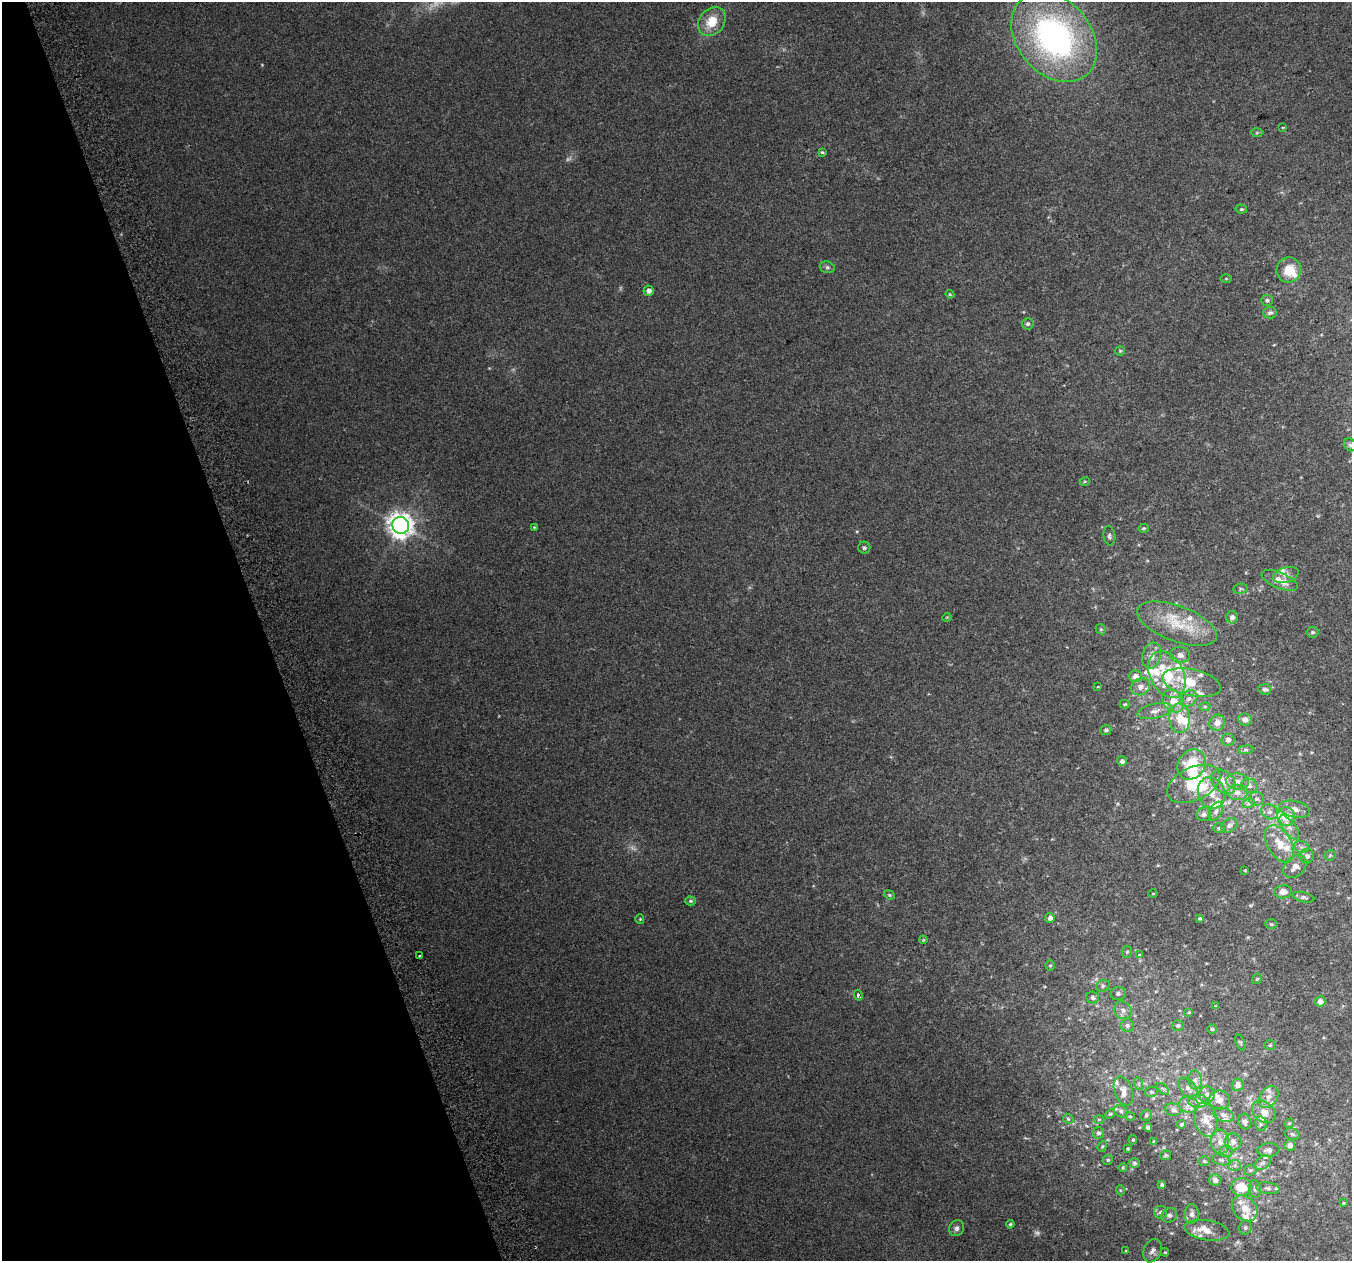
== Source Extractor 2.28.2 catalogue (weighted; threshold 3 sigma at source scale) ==
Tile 5 of 4 x 4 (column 1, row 2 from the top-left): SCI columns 44-1393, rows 2655-3913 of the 5483 x 5253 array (HDU 1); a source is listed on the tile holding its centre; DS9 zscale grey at full resolution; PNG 1354 x 1263 px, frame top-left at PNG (2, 2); each listed source drawn as its Kron ellipse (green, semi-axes under 4 px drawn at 4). Shown black and unused: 19% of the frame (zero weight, under 2 of 3 exposures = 2% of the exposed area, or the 3 px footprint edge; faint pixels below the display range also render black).
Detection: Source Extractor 2.28.2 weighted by HDU 2 'WHT'; one run over the whole footprint, this tile lists its part. Background 0.0336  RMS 0.0096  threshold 0.0434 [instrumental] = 3 sigma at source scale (4.5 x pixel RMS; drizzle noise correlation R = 1.50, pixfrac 1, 0.0396/0.0396 arcsec/px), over >= 5 px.
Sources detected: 209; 4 too faint to see at this stretch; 2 inside a brighter object's white glare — neither listed nor drawn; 37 inside a brighter listed object's ellipse — not listed separately; the other 166 listed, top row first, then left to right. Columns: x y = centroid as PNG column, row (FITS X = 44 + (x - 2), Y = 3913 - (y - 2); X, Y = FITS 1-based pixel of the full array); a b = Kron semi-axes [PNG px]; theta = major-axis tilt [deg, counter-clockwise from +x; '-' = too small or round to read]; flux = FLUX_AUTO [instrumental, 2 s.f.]
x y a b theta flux
712 22 16 12 50 20
1054 37 50 37 -50 280
1283 127 4 2 - 0.64
1257 133 6 4 1 1.2
822 152 4 3 - 1.7
1241 209 5 4 - 1.3
827 267 8 5 -15 2
1289 270 12 12 - 19
1226 279 5 4 - 0.98
649 291 5 5 - 4.5
950 294 4 4 - 0.98
1267 300 6 5 - 2.1
1270 313 7 6 - 2.7
1028 324 6 5 - 1.9
1120 351 5 4 - 1.1
1350 445 7 5 -44 1.8
1085 481 5 3 - 0.92
401 525 8 8 - 960
534 527 4 3 - 0.84
1143 528 5 4 - 1.3
1109 536 10 6 -82 2.5
864 548 6 6 - 1.8
1286 575 13 7 19 4.9
1280 580 19 8 -23 12
1240 589 7 5 10 2
947 617 4 3 - 0.81
1232 617 6 6 - 4.4
1177 624 42 17 -21 39
1101 629 5 4 - 1.3
1313 632 6 5 - 2
1180 655 10 8 -8 5.8
1151 656 13 9 73 7.1
1167 675 25 17 -63 40
1135 676 6 6 - 6.3
1192 683 30 13 -12 31
1098 687 3 2 - 0.58
1141 687 10 8 29 5.8
1265 689 6 5 - 2.8
1189 698 9 7 43 4.6
1173 701 12 10 -51 14
1125 704 5 4 - 1.2
1205 706 5 3 - 1.3
1155 711 17 7 13 6.4
1180 718 15 10 -87 15
1245 720 7 6 - 4.6
1217 723 8 7 - 6.6
1106 730 5 4 - 2
1228 740 6 6 - 3.5
1246 750 7 4 7 1.6
1122 761 5 5 - 3.3
1192 764 16 13 56 35
1224 782 14 10 -43 9.3
1238 782 11 8 -10 5.8
1194 784 28 16 25 40
1249 786 8 7 - 4.3
1238 792 10 8 0 6.6
1211 793 16 13 -70 13
1256 799 7 7 - 3
1248 804 6 4 19 1.7
1294 809 16 8 -12 7.1
1216 811 10 6 62 3.4
1270 812 9 7 -29 3.9
1204 814 7 7 - 3.7
1286 816 9 9 - 16
1229 825 9 6 35 4.1
1219 828 6 5 - 1.6
1289 828 14 6 -54 5.6
1279 844 20 12 -59 18
1301 847 7 5 -20 2.4
1330 855 5 5 - 1.5
1307 856 7 7 - 4
1295 866 13 9 45 8.7
1245 870 3 3 - 0.87
1283 892 9 6 4 6.1
1153 893 4 3 - 0.66
889 895 6 4 -22 1.4
1303 897 11 5 -14 2.7
690 901 5 4 - 1.6
1050 918 5 5 - 4.2
1200 918 4 4 - 1.4
640 919 5 4 - 1
1271 924 6 5 - 1.4
923 940 4 3 - 0.82
1127 952 6 5 - 1.6
1140 955 4 3 - 2.4
420 956 3 3 - 2.3
1050 965 5 4 - 1.2
1257 979 6 4 44 1.2
1103 986 7 5 22 2.3
1118 993 8 6 5 3.3
858 995 5 3 - 3.6
1093 998 6 5 - 3.2
1320 1001 5 5 - 8.4
1216 1006 4 3 - 0.91
1123 1010 9 8 - 5
1189 1012 3 3 - 0.9
1178 1025 6 5 - 2.2
1127 1026 6 6 - 2.9
1212 1029 4 4 - 1.3
1240 1042 8 4 -68 1.5
1270 1045 5 5 - 1.3
1195 1080 9 6 -88 3.6
1139 1084 6 4 -71 1.5
1238 1085 6 6 - 4.8
1188 1088 12 7 -51 4.5
1163 1089 7 4 -45 1.4
1124 1091 15 9 -70 6.3
1151 1092 6 5 - 1.7
1207 1094 8 8 - 3.6
1269 1097 12 8 54 6.5
1219 1100 10 9 - 7.2
1198 1101 10 6 1 3.8
1189 1104 9 8 - 5.1
1173 1110 8 6 -13 3.4
1121 1111 7 5 -34 2.7
1264 1112 13 10 -39 9
1110 1114 5 4 - 1.2
1146 1115 6 4 49 1.4
1224 1115 10 7 -16 4.5
1130 1116 5 4 - 1
1068 1119 5 4 - 1.3
1099 1119 5 3 - 0.86
1206 1120 17 11 -74 12
1245 1121 8 6 -71 3.7
1289 1123 5 4 - 1.2
1182 1124 4 4 - 1.6
1261 1124 7 6 - 2.9
1148 1127 4 3 - 2.9
1098 1133 6 5 - 2.3
1292 1134 8 5 -17 2
1133 1140 5 4 - 1.1
1154 1141 3 2 - 0.81
1220 1142 12 9 -85 7.4
1233 1142 8 8 - 6
1290 1145 5 5 - 4.9
1102 1146 6 4 68 1.2
1128 1149 3 3 - 1.1
1268 1150 11 6 5 4.2
1226 1151 6 6 - 2.7
1166 1155 5 5 - 1.3
1108 1160 5 4 - 1.2
1221 1160 9 5 -13 2.4
1204 1161 5 4 - 1.3
1134 1163 5 4 - 1.7
1263 1163 9 6 38 2.9
1235 1165 6 5 - 2.3
1123 1168 4 3 - 1
1250 1170 6 5 - 2
1215 1180 6 5 - 4.5
1162 1185 4 4 - 1.7
1241 1187 10 9 - 20
1268 1188 12 5 -8 3.3
1255 1189 9 6 -81 2.9
1120 1190 5 3 - 0.85
1344 1203 3 2 - 0.8
1245 1208 14 11 -45 11
1160 1212 6 6 - 2.6
1192 1214 9 7 -90 4.7
1169 1215 8 7 - 3
1010 1224 4 4 - 1.3
1245 1227 7 6 - 2.3
956 1228 8 7 - 3.3
1207 1230 22 10 -9 12
1126 1251 4 4 - 0.86
1153 1251 12 8 66 4.6
1165 1252 4 3 - 0.96